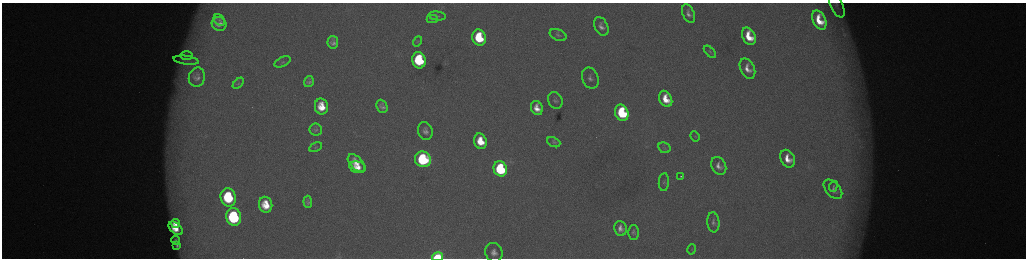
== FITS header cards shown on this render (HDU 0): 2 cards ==
NAXIS1  =                 2048 /fastest changing axis
NAXIS2  =                  512 /next to fastest changing axis

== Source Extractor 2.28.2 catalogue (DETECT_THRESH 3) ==
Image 2048 x 512 px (HDU 0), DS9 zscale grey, zoomed out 1/2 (1 PNG px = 2 x 2 image px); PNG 1028 x 260 px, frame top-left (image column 1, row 511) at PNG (2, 3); each listed source drawn as its Kron ellipse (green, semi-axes under 4 px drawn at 4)
Background 178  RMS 2.1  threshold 6.21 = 3 sigma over >= 5 px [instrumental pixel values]
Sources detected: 67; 7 cannot appear on this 1/2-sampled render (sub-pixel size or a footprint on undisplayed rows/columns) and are neither listed nor drawn; the other 60 listed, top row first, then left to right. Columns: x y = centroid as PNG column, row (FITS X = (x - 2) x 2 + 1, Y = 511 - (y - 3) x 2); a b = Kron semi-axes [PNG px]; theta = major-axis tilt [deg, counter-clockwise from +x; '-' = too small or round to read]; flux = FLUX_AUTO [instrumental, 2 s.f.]
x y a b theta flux
837 5 13 6 -64 2000
689 14 9 5 -67 2400
437 16 9 4 -6 990
432 19 5 3 - 560
219 20 6 4 -50 1000
819 20 10 6 -64 11000
219 24 7 7 - 3100
601 26 10 6 -62 2800
558 35 9 5 -24 1300
749 36 9 6 -64 11000
479 38 8 6 -75 22000
418 41 5 3 - 420
333 42 6 5 - 1900
710 52 7 4 -44 790
187 56 6 4 1 1300
186 60 13 4 -8 1700
419 60 8 7 - 34000
282 62 9 4 25 1000
747 69 11 7 -64 4400
197 77 9 8 - 2400
590 78 11 8 -68 2200
309 82 5 5 - 1400
238 83 6 3 45 640
666 99 8 6 -65 9200
555 100 8 7 - 1400
321 106 8 6 -79 9500
382 106 7 5 -67 2100
537 108 7 5 -66 5000
622 113 8 6 -67 39000
316 129 6 6 - 1100
425 131 9 7 -72 2600
695 136 5 3 - 440
480 141 8 6 -71 11000
554 142 7 4 -23 930
316 147 6 4 29 700
664 148 6 5 - 1100
423 159 8 7 - 56000
788 159 9 7 -64 6800
356 163 11 6 -47 6500
719 166 9 7 -63 3100
358 167 8 5 -13 5700
500 169 8 6 -69 49000
681 176 2 1 - 670
664 182 9 5 85 1100
833 186 5 3 - 650
833 189 11 7 -48 2200
228 197 9 7 -77 34000
308 202 6 4 -85 1200
266 205 8 6 -75 9800
234 217 9 7 -77 59000
713 222 10 6 -85 1700
175 224 5 3 - 3200
176 228 8 5 -41 8000
620 228 7 6 - 3200
633 232 7 5 -90 1200
176 241 4 2 - 660
177 246 4 2 - 840
692 249 5 3 - 500
494 252 9 8 - 3600
438 257 5 4 - 34000
At the frame edge (FLAGS 8, measured only in part): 2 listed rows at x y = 837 5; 438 257
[7 sub-pixel or undisplayed-footprint detections neither listed nor drawn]